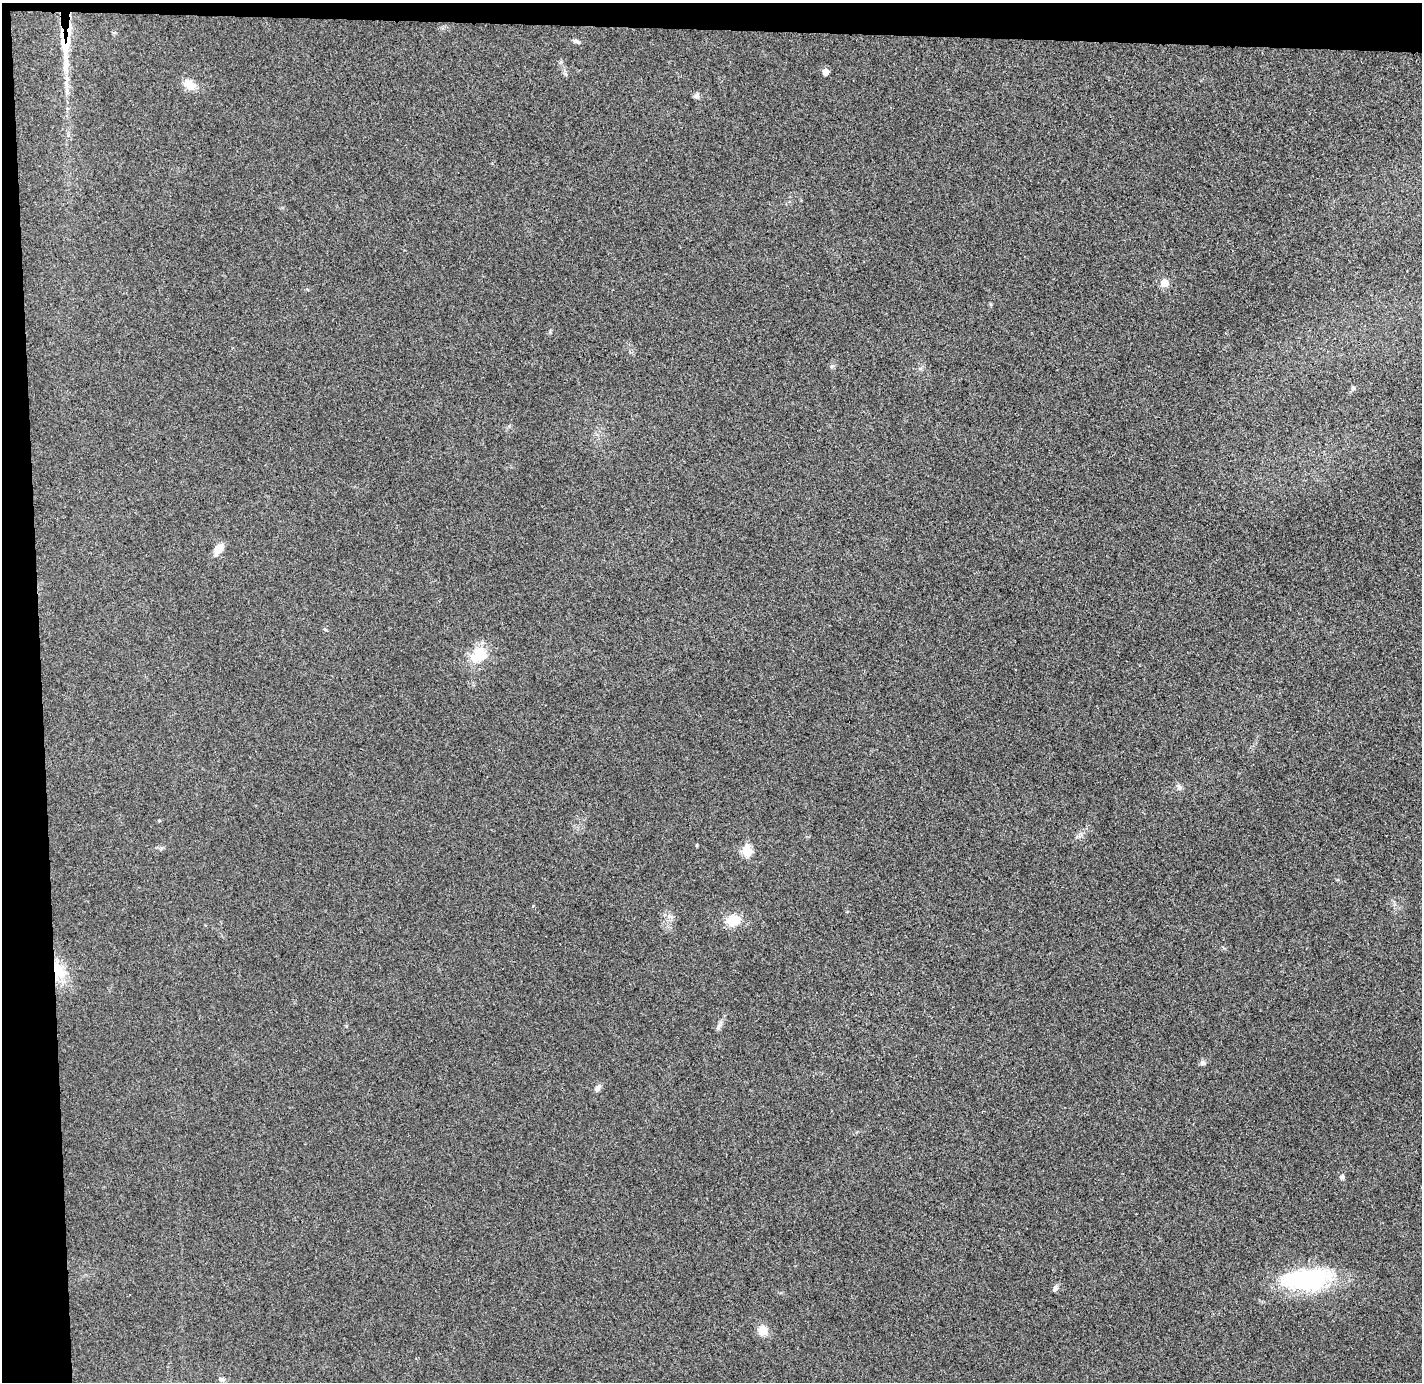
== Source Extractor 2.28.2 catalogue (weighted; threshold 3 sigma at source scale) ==
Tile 1 of 3 x 3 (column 1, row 1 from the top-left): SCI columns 58-1477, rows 2841-4220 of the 4375 x 4313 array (HDU 1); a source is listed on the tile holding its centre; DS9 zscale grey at full resolution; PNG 1424 x 1384 px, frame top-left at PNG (2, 3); no overlay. Shown black and unused: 5% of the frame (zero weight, under 3 of 4 exposures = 6% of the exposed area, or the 3 px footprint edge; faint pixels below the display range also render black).
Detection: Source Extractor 2.28.2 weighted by HDU 2 'WHT'; one run over the whole footprint, this tile lists its part. Background 0.0292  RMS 0.0065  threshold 0.0293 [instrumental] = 3 sigma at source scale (4.5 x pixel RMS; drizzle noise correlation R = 1.50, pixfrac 1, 0.05/0.05 arcsec/px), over >= 5 px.
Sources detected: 27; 1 cosmic-ray / hot-pixel residue — not listed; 1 inside a brighter listed object's ellipse — not listed separately; the other 25 listed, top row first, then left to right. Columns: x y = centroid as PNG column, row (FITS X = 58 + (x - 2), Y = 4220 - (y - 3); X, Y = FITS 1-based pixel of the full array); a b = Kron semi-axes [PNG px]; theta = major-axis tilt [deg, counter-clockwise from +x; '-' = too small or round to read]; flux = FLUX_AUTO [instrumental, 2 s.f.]
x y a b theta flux
576 41 9 5 -17 1.5
65 46 35 11 -75 16
825 72 5 5 - 5.4
189 85 17 11 -29 8
67 91 12 4 -86 2.5
697 95 9 7 72 1.7
1164 283 9 8 - 5.9
832 366 5 5 - 1.1
1353 388 6 5 - 1.1
218 549 13 8 56 7.3
325 629 6 3 -20 0.71
479 655 22 18 44 18
1179 787 9 7 -58 2.1
697 845 5 3 - 0.53
747 851 6 6 - 27
733 920 15 11 8 13
58 970 24 15 -67 18
719 1026 11 6 56 2.2
1203 1063 7 7 - 1.9
598 1088 12 6 57 2.3
1342 1177 6 5 - 2
1307 1279 60 25 6 75
1055 1288 8 6 73 1.9
762 1330 12 11 - 6.6
221 1379 7 5 -12 1.5
Overlapping masked pixels (flux is a lower limit): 2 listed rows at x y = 65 46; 58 970
Unlisted compact peaks at least as high as the median listed source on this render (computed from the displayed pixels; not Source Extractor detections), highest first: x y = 565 74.